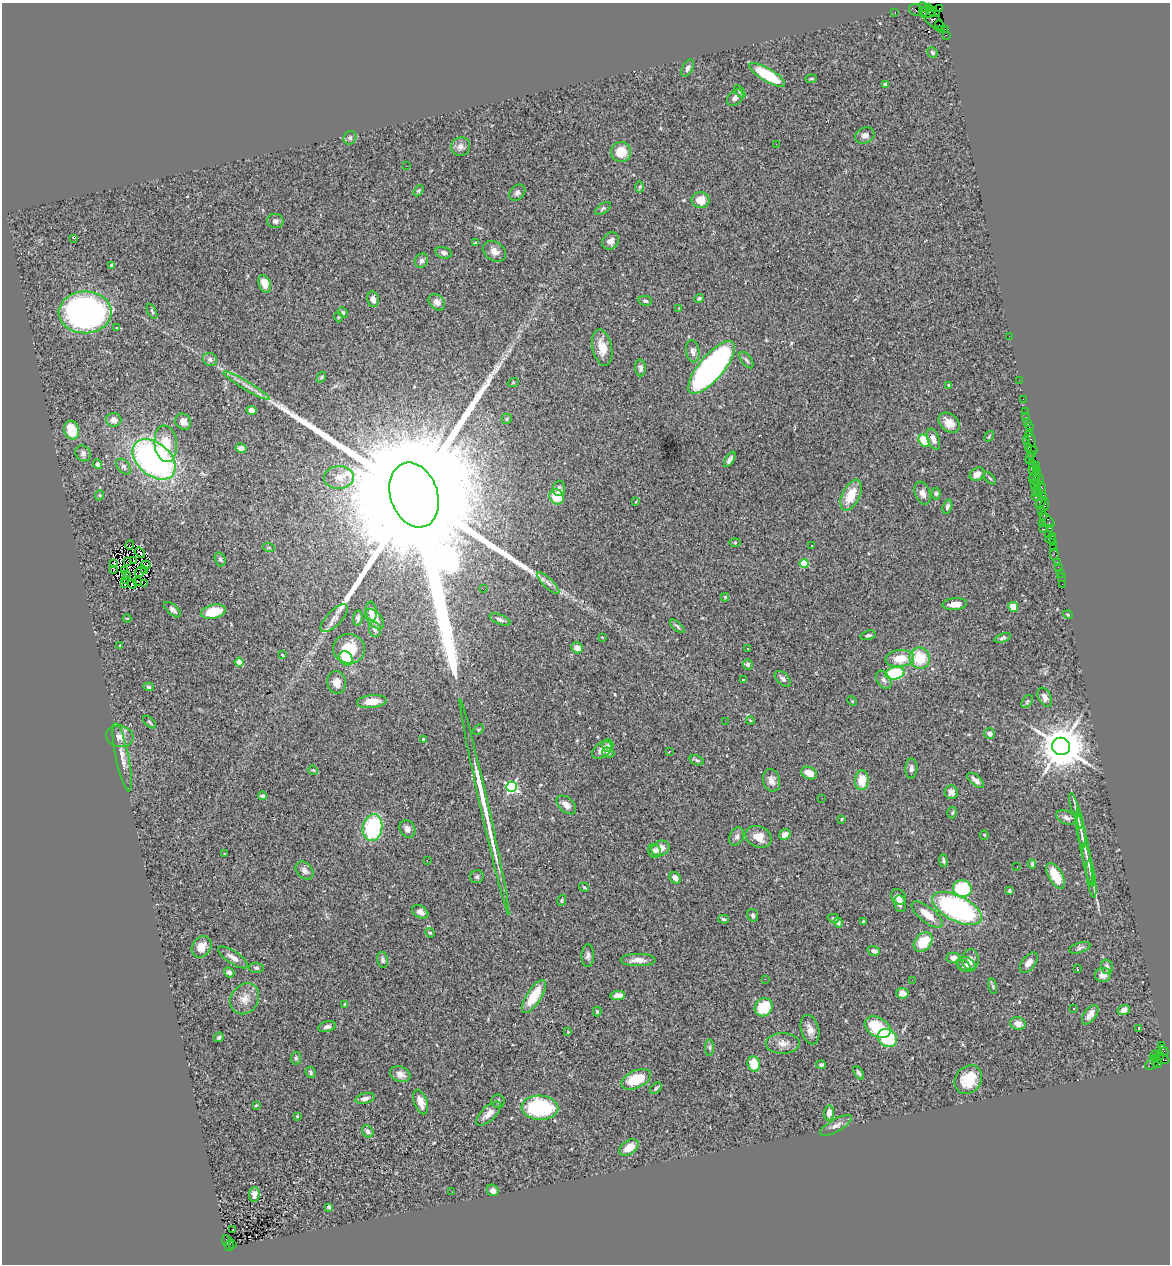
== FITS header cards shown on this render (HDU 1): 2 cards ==
NAXIS1  =                 1168
NAXIS2  =                 1262

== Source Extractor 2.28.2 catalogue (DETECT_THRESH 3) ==
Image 1168 x 1262 px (HDU 1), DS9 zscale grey, 1 PNG px = 1 image px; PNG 1172 x 1266 px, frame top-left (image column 1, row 1262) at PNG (2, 3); each listed source drawn as its Kron ellipse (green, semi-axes under 4 px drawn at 4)
Background 1.32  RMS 0.078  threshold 0.233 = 3 sigma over >= 5 px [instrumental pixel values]
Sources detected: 341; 5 with non-positive FLUX_AUTO (blend fragments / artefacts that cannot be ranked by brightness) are neither listed nor drawn; the other 336 listed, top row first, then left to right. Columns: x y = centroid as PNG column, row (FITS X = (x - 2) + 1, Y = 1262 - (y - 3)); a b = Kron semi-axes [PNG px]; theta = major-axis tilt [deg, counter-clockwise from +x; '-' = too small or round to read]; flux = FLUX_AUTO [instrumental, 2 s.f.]
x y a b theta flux
928 8 3 2 - 50
940 8 3 2 - 18
916 10 7 6 - 200
923 10 7 4 -83 380
895 12 3 2 - 27
933 12 7 4 -25 270
929 13 7 4 15 390
932 19 16 6 -43 420
940 25 5 2 - 51
941 29 3 2 - 11
945 29 4 2 - 53
946 35 2 2 - 17
932 52 5 5 - 8.7
688 68 9 5 63 18
767 75 20 6 -31 240
811 79 5 3 - 6.5
885 84 4 3 - 11
740 91 7 4 -49 6.7
735 98 9 6 44 24
865 135 10 7 24 21
350 138 7 6 - 12
776 144 2 2 - 51
461 146 10 9 - 28
621 152 10 10 - 93
406 166 2 2 - 3.7
640 187 5 3 - 5.3
419 191 6 4 56 7
517 193 9 7 46 16
701 200 9 8 - 67
603 208 9 4 34 10
275 221 8 7 - 16
74 238 2 2 - 36
611 241 9 7 47 29
476 243 4 3 - 8.2
494 251 12 9 -34 34
443 253 8 5 -14 16
421 261 7 6 - 15
112 265 4 3 - 9.2
265 284 9 5 -69 56
699 298 5 4 - 8.1
373 299 8 6 -79 32
645 301 7 5 -11 9.8
437 302 9 7 -45 29
679 308 4 4 - 4
85 312 26 21 1 1600
152 312 8 3 -63 8
343 312 5 4 - 6.3
338 317 5 3 - 4.2
117 327 3 3 - 9
1009 336 2 2 - 29
602 347 18 9 -78 68
693 351 11 6 -80 25
210 359 7 6 - 17
746 360 9 5 -53 13
712 367 33 12 50 1900
640 368 8 5 -86 17
321 377 6 4 61 7.1
1019 380 2 2 - 26
513 383 6 3 19 4.1
949 385 4 4 - 5.4
247 386 27 3 -31 36
1023 399 2 2 - 23
251 410 5 4 - 26
1025 411 2 2 - 38
1026 417 2 2 - 23
507 419 5 5 - 8.6
114 420 8 6 -2 31
183 422 8 7 - 31
949 423 12 8 -43 59
1028 423 2 2 - 52
1029 427 2 2 - 42
72 430 9 7 -71 96
1030 432 3 3 - 68
989 436 6 3 54 5.2
933 439 11 6 -69 30
1031 439 8 3 -62 150
1026 440 3 2 - 57
924 441 7 5 -58 150
166 444 18 11 -84 120
1029 447 3 3 - 110
241 448 5 4 - 23
1032 450 5 2 - 59
83 453 8 7 - 18
1032 454 2 2 - 22
154 459 25 16 -40 1600
730 459 8 4 60 20
1030 459 5 2 - 110
1032 463 3 3 - 43
98 464 5 4 - 14
1037 465 3 2 - 36
124 466 9 6 -48 14
1036 469 3 3 - 79
1033 471 5 2 - 71
977 474 8 6 31 40
1035 476 8 3 55 240
339 477 15 11 3 70
990 478 7 3 -45 6.2
1039 479 6 3 -71 120
1036 480 5 2 - 40
1034 485 2 2 - 47
1037 487 3 2 - 52
559 488 8 6 86 21
1042 488 6 3 -71 230
1036 492 4 2 - 240
1039 492 4 3 - 170
923 493 12 7 -70 28
936 494 6 4 88 8.5
100 495 5 3 - 5
414 495 33 23 -72 440000
851 495 16 8 64 110
1039 496 8 3 0 150
557 497 8 7 - 120
636 502 4 2 - 4.1
1041 503 6 3 57 190
1045 504 6 3 81 150
947 507 7 4 73 15
1042 511 2 2 - 40
1044 515 2 2 - 41
1048 521 8 5 -43 190
1042 523 3 3 - 100
1050 528 3 2 - 37
1043 529 3 2 - 150
1048 535 3 2 - 150
1052 536 2 2 - 80
1051 539 5 3 - 74
735 543 5 3 - 5.1
1053 543 3 2 - 66
130 545 4 2 - 2.3
811 545 3 3 - 13
269 548 6 4 -19 6.4
1054 548 3 3 - 160
140 552 6 2 -36 3.8
1054 554 6 4 83 73
220 559 7 5 -74 9.4
134 561 2 2 - 5
128 562 4 3 - 4.1
1057 563 3 3 - 98
114 564 3 2 - 5.6
804 564 4 4 - 160
146 565 5 3 - 10
1058 567 2 2 - 16
114 569 3 2 - 2.9
124 570 3 2 - 3.2
145 570 4 2 - 1.3
140 571 6 2 51 3.9
1060 573 2 2 - 31
126 574 3 2 - 4.7
1061 577 2 2 - 7.6
125 580 4 3 - 9.1
138 581 3 2 - 5.5
548 583 15 5 -45 25
124 584 3 2 - 2.4
132 584 5 2 - 4
145 584 2 2 - 3.7
1062 584 2 2 - 14
483 589 3 2 - 8.2
725 597 4 3 - 9.2
955 604 12 6 5 50
1013 607 5 5 - 61
173 610 10 5 -41 15
371 611 9 5 -83 18
213 612 12 7 13 130
1068 615 5 3 - 4.3
127 618 4 3 - 3.7
334 618 18 7 45 34
358 618 8 4 85 16
375 619 12 7 -49 67
500 619 11 5 -22 18
677 626 9 3 -41 8.5
375 629 8 6 -74 15
868 635 8 4 17 12
602 637 3 2 - 3.2
1002 638 8 4 21 11
120 646 3 3 - 4.8
577 648 6 5 - 33
748 648 3 2 - 6.3
349 649 16 14 -13 130
282 655 3 2 - 4.1
346 658 7 6 - 180
900 658 14 8 5 95
920 658 11 10 - 160
239 662 4 4 - 110
748 664 5 5 - 13
895 673 10 6 13 330
743 679 3 2 - 4.9
783 679 10 6 -43 17
884 680 10 6 -56 21
337 682 11 9 -80 39
149 687 5 4 - 9
1045 697 10 6 -64 25
372 701 15 6 5 57
852 701 5 4 - 5
1027 701 7 5 51 8.1
750 720 4 3 - 5.4
725 721 2 2 - 5.3
150 722 8 3 -42 7.9
479 730 6 4 45 6.3
990 733 5 5 - 24
120 736 13 11 -9 40
424 740 3 3 - 21
608 746 6 5 - 13
1061 746 9 8 - 22000
602 750 11 7 36 36
669 752 3 2 - 3.6
608 753 6 4 -22 16
122 757 35 6 -78 52
697 760 7 4 -20 8.8
911 768 10 6 88 19
313 770 5 4 - 5.3
809 773 8 6 -25 54
772 780 11 8 -75 29
862 780 10 7 88 90
976 780 10 5 -41 24
511 787 5 5 - 830
951 792 7 6 - 32
262 796 4 3 - 11
822 798 2 2 - 2
566 805 11 7 -42 34
484 807 111 4 -77 230
1076 811 18 3 -73 23
952 813 5 4 - 7.6
1066 818 11 6 -24 22
842 819 3 3 - 7.7
373 828 13 9 79 440
407 829 9 7 -57 25
1081 829 19 3 -82 25
785 834 6 5 - 42
984 835 5 4 - 5.1
737 836 9 6 63 17
759 837 13 10 -25 63
660 848 9 7 24 50
1085 849 35 4 -80 55
654 851 7 6 - 15
224 854 3 2 - 3
427 860 3 2 - 4.8
943 861 6 3 -82 8.4
1032 864 4 3 - 9.9
1088 865 22 3 -79 26
1017 867 2 2 - 2.4
305 871 10 7 -46 25
1056 876 14 7 -61 98
477 877 7 6 - 11
675 878 6 5 - 23
1091 879 19 3 -82 22
584 887 5 3 - 6.6
962 888 9 8 - 300
1010 891 3 3 - 7.6
898 897 8 7 - 28
562 900 5 4 - 6.7
900 904 8 5 -78 22
957 908 27 12 -27 1100
420 912 8 6 -28 31
753 915 6 5 - 11
927 915 19 7 -38 71
833 918 6 4 -15 7.5
723 919 5 3 - 7.3
863 921 3 2 - 5.9
838 923 5 4 - 12
430 933 5 4 - 6.7
923 942 11 8 50 140
202 947 11 9 57 55
1080 948 11 5 17 13
874 951 6 4 -18 21
588 956 11 6 88 19
233 957 17 6 -33 35
953 958 7 5 -1 31
383 960 8 5 -79 14
638 960 18 6 0 41
970 960 10 8 88 44
1029 963 12 6 53 31
967 965 9 7 -25 17
963 966 7 5 -34 10
1107 967 7 5 -76 17
256 968 7 5 -3 11
1077 969 3 2 - 6.3
229 972 5 4 - 19
1103 975 8 7 - 32
765 979 2 2 - 6.7
912 980 3 2 - 4.2
993 986 8 4 -81 7.1
902 993 6 5 - 29
618 995 7 4 5 46
534 996 19 7 57 150
245 999 16 13 54 58
345 1004 4 3 - 5.1
764 1007 9 8 - 180
1074 1008 3 2 - 8
1124 1010 6 5 - 27
597 1011 5 4 - 9.2
1090 1015 11 6 54 35
1018 1023 8 6 -15 34
327 1027 9 5 13 15
878 1027 14 9 -29 200
1139 1028 3 2 - 2.3
810 1030 15 9 -75 41
568 1032 4 3 - 3.6
219 1037 5 4 - 8.4
888 1038 10 8 -37 260
783 1043 17 10 1 42
1162 1045 4 3 - 620
710 1048 8 4 -89 10
1164 1051 6 4 -55 79
1154 1055 5 3 - 110
1160 1055 5 3 - 350
296 1058 6 5 - 11
1155 1058 4 2 - 110
1161 1059 8 4 -11 320
1157 1063 5 4 - 180
754 1064 8 6 -73 120
1152 1064 8 5 35 220
821 1065 5 4 - 9.4
311 1072 6 5 - 11
859 1073 7 4 -57 12
400 1074 10 7 -21 29
636 1079 15 8 24 170
968 1080 15 12 50 140
656 1088 7 4 38 10
365 1098 10 5 13 19
498 1101 7 6 - 15
421 1102 13 6 -70 48
256 1105 4 3 - 6.4
540 1108 18 12 -3 470
829 1113 7 5 86 33
489 1114 16 7 43 40
297 1116 3 3 - 6
836 1125 18 6 30 27
368 1131 6 5 - 14
629 1147 11 6 34 61
493 1190 6 5 - 28
452 1192 3 2 - 7.9
254 1194 7 5 85 29
329 1207 4 3 - 12
233 1230 2 2 - 6.7
226 1240 5 2 - 83
233 1244 3 2 - 180
229 1245 6 3 73 160
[5 non-positive-flux detections neither listed nor drawn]